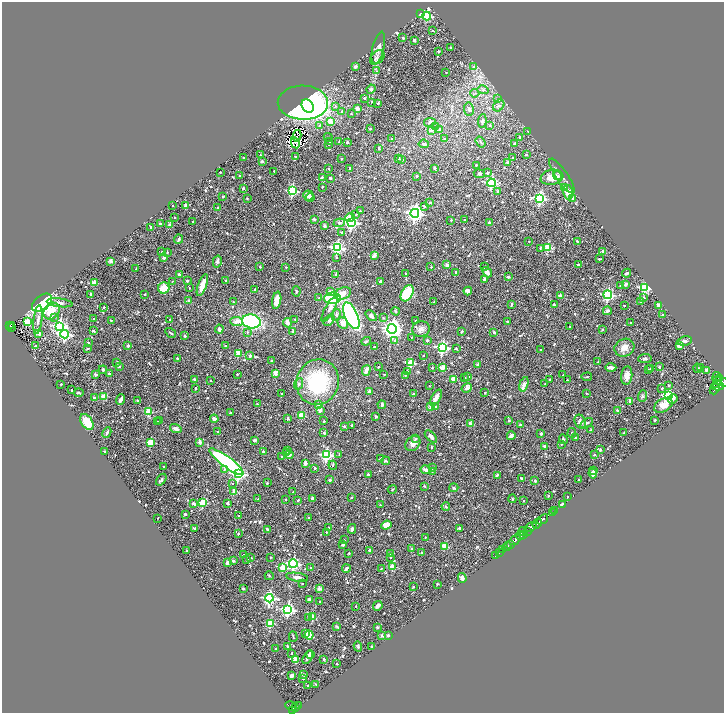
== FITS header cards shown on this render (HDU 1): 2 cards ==
NAXIS1  =                 1444
NAXIS2  =                 1421

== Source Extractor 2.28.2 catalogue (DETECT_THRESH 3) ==
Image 1444 x 1421 px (HDU 1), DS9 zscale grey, zoomed out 1/2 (1 PNG px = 2 x 2 image px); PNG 726 x 715 px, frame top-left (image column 1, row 1421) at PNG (2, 2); each listed source drawn as its Kron ellipse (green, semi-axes under 4 px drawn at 4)
Background 0.396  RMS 0.033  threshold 0.1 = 3 sigma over >= 5 px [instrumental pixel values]
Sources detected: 939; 100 cannot appear on this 1/2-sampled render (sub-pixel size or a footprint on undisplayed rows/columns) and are neither listed nor drawn; of the other 839, the 500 brightest by FLUX_AUTO listed and drawn (339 fainter detections omitted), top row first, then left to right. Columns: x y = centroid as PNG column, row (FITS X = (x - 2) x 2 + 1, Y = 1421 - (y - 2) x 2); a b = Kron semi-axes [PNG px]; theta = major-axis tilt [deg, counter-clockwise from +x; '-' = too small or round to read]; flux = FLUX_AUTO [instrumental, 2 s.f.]
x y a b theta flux
421 13 4 3 - 6.9
427 16 4 3 - 490
432 30 2 2 - 6.5
403 38 2 2 - 22
414 40 3 3 - 7.6
378 48 16 5 77 34
451 48 2 2 - 19
438 51 2 2 - 19
377 57 8 5 44 19
355 66 4 3 - 14
474 67 4 4 - 16
376 71 3 3 - 5.7
446 73 2 2 - 6.3
371 89 4 4 - 16
483 90 6 4 -15 19
475 93 4 3 - 11
364 98 2 2 - 13
498 99 3 3 - 16
372 102 4 3 - 6
303 103 25 17 -1 1600
378 103 2 2 - 13
308 106 7 5 -55 790
335 106 4 4 - 11
499 106 6 5 - 18
357 109 2 2 - 110
469 109 7 5 -80 22
342 111 2 2 - 39
351 114 2 2 - 8.8
330 121 3 3 - 87
482 121 7 3 83 11
430 122 6 4 9 18
320 125 4 3 - 6.7
490 125 2 2 - 6.9
435 127 4 3 - 6.8
370 129 2 2 - 19
431 130 2 2 - 50
440 130 2 2 - 34
528 131 3 2 - 6
297 136 6 2 77 6.1
328 137 4 2 - 7.1
519 137 2 2 - 8.8
392 139 2 2 - 12
444 139 2 2 - 6.9
329 142 2 2 - 6.2
339 142 2 2 - 6.2
347 142 2 2 - 33
480 142 6 3 -55 6.4
295 143 5 2 - 8.6
329 144 2 2 - 6.3
424 144 5 3 - 14
514 144 2 2 - 31
379 148 4 2 - 10
260 155 2 2 - 7.7
526 155 2 2 - 20
295 157 2 2 - 10
513 157 2 2 - 6.3
244 158 2 2 - 23
341 159 2 2 - 7.7
399 159 2 2 - 13
402 159 2 2 - 22
262 161 2 2 - 57
508 162 2 2 - 42
476 165 2 2 - 6.4
328 168 2 2 - 9.1
350 168 3 2 - 15
435 168 2 2 - 21
274 171 2 2 - 6
220 172 2 2 - 8
487 173 2 2 - 27
479 174 5 4 - 11
239 176 2 2 - 7.7
417 176 2 2 - 11
558 176 4 4 - 16
562 176 20 6 -56 40
322 177 2 2 - 15
552 177 11 7 11 98
330 178 2 2 - 21
491 183 4 4 - 830
322 187 2 2 - 7.7
564 187 2 2 - 12
243 188 2 2 - 26
292 191 4 3 - 710
497 191 2 2 - 15
568 192 7 5 -77 70
308 196 5 5 - 21
223 197 2 2 - 19
310 197 4 2 - 5.7
247 198 2 2 - 7.1
540 198 4 4 - 1000
573 198 2 2 - 32
430 202 2 2 - 18
172 206 2 2 - 11
186 206 4 4 - 18
424 206 4 2 - 7.9
218 208 2 2 - 21
360 211 2 2 - 6.4
415 213 4 4 - 2500
356 214 3 2 - 6.8
175 217 2 2 - 5.8
350 218 5 3 - 74
315 219 4 3 - 6.4
451 220 2 2 - 9.2
464 220 2 2 - 9.3
193 221 2 2 - 6.8
351 222 4 4 - 1300
489 222 2 2 - 20
339 223 5 3 - 36
160 224 2 2 - 14
170 225 3 2 - 86
324 226 3 3 - 11
151 227 2 2 - 35
342 232 2 2 - 18
178 239 5 2 - 14
529 241 2 2 - 6
577 241 3 2 - 6.4
548 247 3 3 - 250
337 248 4 4 - 1200
540 248 3 3 - 6.3
603 251 2 2 - 58
162 252 2 2 - 9
167 252 3 2 - 6.3
374 256 3 2 - 93
337 257 3 2 - 6.1
164 258 3 3 - 17
599 259 2 2 - 6.3
111 261 2 2 - 80
217 261 6 4 77 13
447 265 2 2 - 78
578 265 2 2 - 29
260 267 2 2 - 6.9
286 267 2 2 - 6.3
431 267 2 2 - 9
484 267 3 3 - 5.7
136 269 3 2 - 12
456 272 2 2 - 25
487 272 6 3 -49 53
627 273 4 2 - 9.7
179 274 2 2 - 39
405 274 2 2 - 6.7
336 275 2 2 - 52
508 277 2 2 - 32
484 279 2 2 - 25
173 281 2 2 - 5.8
187 281 2 2 - 26
226 281 4 3 - 7
380 281 2 2 - 29
94 283 2 2 - 110
626 284 2 2 - 42
202 285 11 3 70 110
621 285 2 2 - 15
164 288 6 5 - 110
189 288 2 2 - 6.4
644 288 3 3 - 740
255 289 2 2 - 10
296 291 5 3 - 6.4
468 291 4 3 - 24
330 292 4 3 - 23
343 293 9 5 25 63
407 293 8 5 60 270
91 294 4 2 - 8.1
145 294 2 2 - 19
608 295 4 4 - 900
560 296 2 2 - 78
319 298 2 2 - 8
332 298 8 5 3 550
644 298 2 2 - 12
277 300 9 4 80 57
189 301 2 2 - 61
233 302 2 2 - 5.9
434 302 3 2 - 6.2
640 302 2 2 - 11
42 303 11 7 38 1400
60 303 13 3 -7 21
511 305 4 2 - 7.4
554 305 3 2 - 8.1
624 305 2 2 - 6.7
658 305 3 2 - 34
104 307 2 2 - 12
330 309 15 4 61 28
51 311 9 7 47 140
396 311 4 3 - 6.1
607 311 4 4 - 12
336 315 6 3 67 12
663 315 2 2 - 29
351 316 14 6 -66 1100
371 316 6 4 -44 23
54 317 3 3 - 11
383 318 2 2 - 6.1
94 319 2 2 - 17
295 319 3 2 - 6.6
38 320 14 3 84 28
111 320 2 2 - 6.7
169 320 2 2 - 13
329 320 6 4 41 13
237 321 6 3 -6 87
251 321 9 7 -11 880
416 321 2 2 - 16
507 321 2 2 - 17
27 322 3 3 - 230
287 323 5 3 - 36
343 323 6 5 - 55
630 323 2 2 - 11
10 325 3 2 - 66
12 326 2 1 - 21
59 326 4 4 - 1000
570 326 2 2 - 5.8
11 328 2 1 - 18
219 329 4 2 - 20
392 329 5 4 - 4600
421 329 9 7 11 33
602 329 2 2 - 8.2
93 331 3 2 - 8.3
293 331 2 2 - 31
462 331 4 3 - 8.9
247 332 3 3 - 7.2
494 332 2 2 - 32
39 333 3 2 - 70
171 333 6 2 -33 9.2
65 334 4 4 - 1300
185 336 2 2 - 13
412 337 2 2 - 6.8
395 340 3 2 - 24
427 340 2 2 - 26
366 341 5 2 - 7.1
685 341 7 4 10 17
88 343 2 2 - 35
225 345 2 2 - 9.5
679 345 4 3 - 40
35 346 2 2 - 13
128 346 2 2 - 34
374 347 2 2 - 22
442 347 4 4 - 1200
87 348 2 2 - 23
624 348 10 8 25 54
456 349 3 2 - 6.7
540 350 2 2 - 9.3
238 353 3 2 - 190
423 355 2 2 - 6.5
250 356 2 2 - 41
177 358 2 2 - 14
645 358 6 4 7 13
271 361 2 2 - 20
117 362 4 3 - 7.3
598 362 2 2 - 6.3
410 363 3 3 - 410
478 364 2 2 - 39
119 366 2 2 - 25
378 367 2 2 - 14
443 367 3 2 - 140
611 367 6 2 -1 32
659 367 2 2 - 21
432 368 2 2 - 9.3
697 368 4 3 - 6.4
700 368 2 2 - 44
649 369 2 2 - 7.7
650 369 3 3 - 13
103 370 4 3 - 6.1
366 370 5 3 - 65
706 370 3 3 - 10
407 371 3 3 - 10
275 373 3 2 - 91
109 374 2 2 - 37
237 374 2 2 - 7.4
384 374 2 2 - 8
96 375 2 2 - 47
405 375 2 2 - 8.3
563 375 2 2 - 5.9
468 376 2 2 - 21
627 376 9 5 83 41
587 377 5 2 - 6.1
716 377 5 3 - 360
465 378 2 2 - 5.8
194 379 4 3 - 9.3
453 379 3 2 - 130
550 379 2 2 - 21
720 379 3 3 - 500
211 380 2 2 - 8.4
567 380 2 2 - 12
318 382 23 21 66 550
722 382 9 4 -17 1400
545 383 2 2 - 5.8
61 384 2 2 - 11
299 384 6 3 64 11
524 384 7 3 73 59
717 384 4 2 - 590
668 385 4 3 - 5.8
429 386 2 2 - 7.5
717 386 6 4 1 1300
196 388 2 2 - 22
467 388 5 3 - 47
662 388 2 2 - 8.8
715 389 6 2 50 930
71 390 2 2 - 16
369 391 2 2 - 44
79 393 5 3 - 8
282 393 2 2 - 8.6
485 393 2 2 - 12
587 393 2 2 - 6.1
413 394 3 3 - 7.8
104 396 3 2 - 160
642 396 6 4 69 12
668 396 4 4 - 960
94 398 3 2 - 13
436 398 9 4 58 39
673 399 5 3 - 27
121 400 5 2 - 20
137 400 2 2 - 6.6
630 401 3 2 - 46
257 404 2 2 - 8.6
319 404 2 2 - 43
382 405 4 3 - 15
663 405 10 6 30 65
431 407 2 2 - 100
435 407 3 2 - 14
320 410 2 2 - 71
618 411 3 2 - 35
148 412 3 3 - 260
231 413 3 3 - 5.8
301 415 2 2 - 150
376 416 3 2 - 11
214 419 4 3 - 21
288 419 3 3 - 10
655 420 2 2 - 22
157 421 2 2 - 6.3
160 421 2 2 - 6.4
324 421 2 2 - 13
509 421 3 3 - 7.4
87 422 9 5 -55 130
580 422 7 5 -62 24
470 423 4 2 - 64
586 423 7 3 32 11
352 425 2 2 - 19
520 425 2 2 - 28
344 426 2 2 - 13
176 429 6 3 -19 26
591 430 2 2 - 7.5
217 431 2 2 - 7.2
107 433 5 3 - 16
324 433 2 2 - 34
572 433 5 3 - 6
624 433 2 2 - 7.8
541 434 4 3 - 11
431 436 7 4 -45 31
511 436 4 3 - 26
575 438 2 2 - 20
416 439 3 3 - 10
563 439 5 3 - 10
254 440 3 2 - 29
150 442 3 3 - 270
200 442 2 2 - 67
413 443 8 6 45 41
561 444 3 2 - 6.7
544 446 3 3 - 18
431 447 3 2 - 9.1
287 450 2 2 - 9.8
600 450 2 2 - 18
263 451 2 2 - 23
105 452 2 2 - 36
286 453 2 2 - 54
339 454 2 2 - 6.6
289 455 4 4 - 21
326 455 4 4 - 820
594 455 2 2 - 11
281 457 2 2 - 8.7
381 459 2 2 - 47
385 461 4 3 - 8.5
227 462 21 5 -37 1000
305 463 2 2 - 54
333 465 4 3 - 7.4
163 466 2 2 - 6
433 467 2 2 - 9.4
315 468 2 2 - 24
224 469 4 3 - 7.2
426 470 5 4 - 27
432 471 3 2 - 6
594 471 3 3 - 10
593 473 5 4 - 25
238 474 4 3 - 1100
368 474 2 2 - 28
497 475 3 2 - 17
522 479 4 3 - 12
161 480 7 3 53 12
330 480 2 2 - 14
578 480 2 2 - 13
535 481 2 2 - 37
232 483 2 2 - 7
267 483 2 2 - 20
425 486 4 3 - 6.2
454 488 4 3 - 7.5
392 489 4 3 - 5.9
234 491 2 2 - 130
293 492 2 2 - 7.4
548 496 2 2 - 9.5
567 497 2 2 - 6.1
312 498 3 2 - 13
351 498 2 2 - 8.9
258 499 2 2 - 17
512 499 4 3 - 5.8
285 500 2 2 - 8.7
298 500 2 2 - 14
523 501 2 2 - 11
194 503 4 2 - 24
203 503 3 3 - 280
227 503 2 2 - 32
563 504 3 2 - 28
380 505 2 2 - 8.1
446 506 4 3 - 7.2
555 511 3 1 - 15
552 513 2 1 - 25
185 514 2 2 - 8.6
239 516 2 2 - 11
309 517 2 2 - 8.9
158 518 2 2 - 6.2
543 519 6 2 38 720
537 524 5 2 - 560
386 525 5 3 - 81
531 527 6 3 36 390
194 528 3 2 - 6.2
329 528 2 2 - 9.9
459 528 2 2 - 18
352 529 5 3 - 17
268 530 4 2 - 17
527 531 3 2 - 300
326 532 2 2 - 8.8
522 532 5 2 - 98
238 534 2 2 - 9.6
524 534 4 1 - 140
520 536 4 4 - 600
425 537 2 2 - 5.9
344 540 2 2 - 6.5
515 540 6 3 36 1100
343 544 4 3 - 9.5
510 544 3 2 - 150
507 546 4 2 - 480
444 547 3 3 - 180
411 549 4 4 - 11
187 550 2 2 - 6.3
369 550 2 2 - 29
502 550 3 2 - 130
349 553 2 2 - 8.4
421 553 2 2 - 8.8
499 553 3 2 - 79
390 554 4 3 - 5.9
244 555 2 2 - 6.1
495 556 2 1 - 22
271 557 2 2 - 6.4
390 557 2 2 - 7.7
251 558 2 2 - 6.8
247 559 2 2 - 17
233 561 2 2 - 33
227 562 4 3 - 26
293 564 4 4 - 1300
311 567 2 2 - 7.6
392 567 3 2 - 200
283 568 4 3 - 160
346 568 4 3 - 15
381 568 3 2 - 6.8
269 576 4 4 - 7
297 577 11 4 -8 26
462 578 5 3 - 22
302 583 2 2 - 8.5
437 584 2 2 - 6.8
413 587 2 2 - 9.9
243 589 2 2 - 26
319 589 2 2 - 81
269 598 4 4 - 1200
309 599 3 2 - 18
320 602 2 2 - 17
356 606 2 2 - 6.9
378 606 5 3 - 32
288 610 4 4 - 1300
308 617 2 2 - 18
313 617 2 2 - 160
270 623 3 3 - 360
337 627 4 2 - 8.4
377 627 2 2 - 12
305 634 3 2 - 11
309 635 4 3 - 150
388 635 2 2 - 26
382 636 2 2 - 53
293 637 5 2 - 8
287 646 2 2 - 13
358 647 5 3 - 8.3
372 647 2 2 - 8
276 649 2 2 - 9.6
292 653 2 2 - 7.7
310 654 3 3 - 23
308 657 7 4 60 21
295 659 4 2 - 130
324 659 2 2 - 15
337 664 2 2 - 6.9
304 675 3 2 - 31
292 676 4 3 - 15
303 679 2 2 - 9.2
316 684 3 2 - 6.3
308 686 3 2 - 7.1
291 706 6 4 -29 330
299 706 4 2 - 94
295 707 4 2 - 97
292 710 3 2 - 200
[339 fainter detections neither listed nor drawn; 100 sub-pixel or undisplayed-footprint detections neither listed nor drawn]